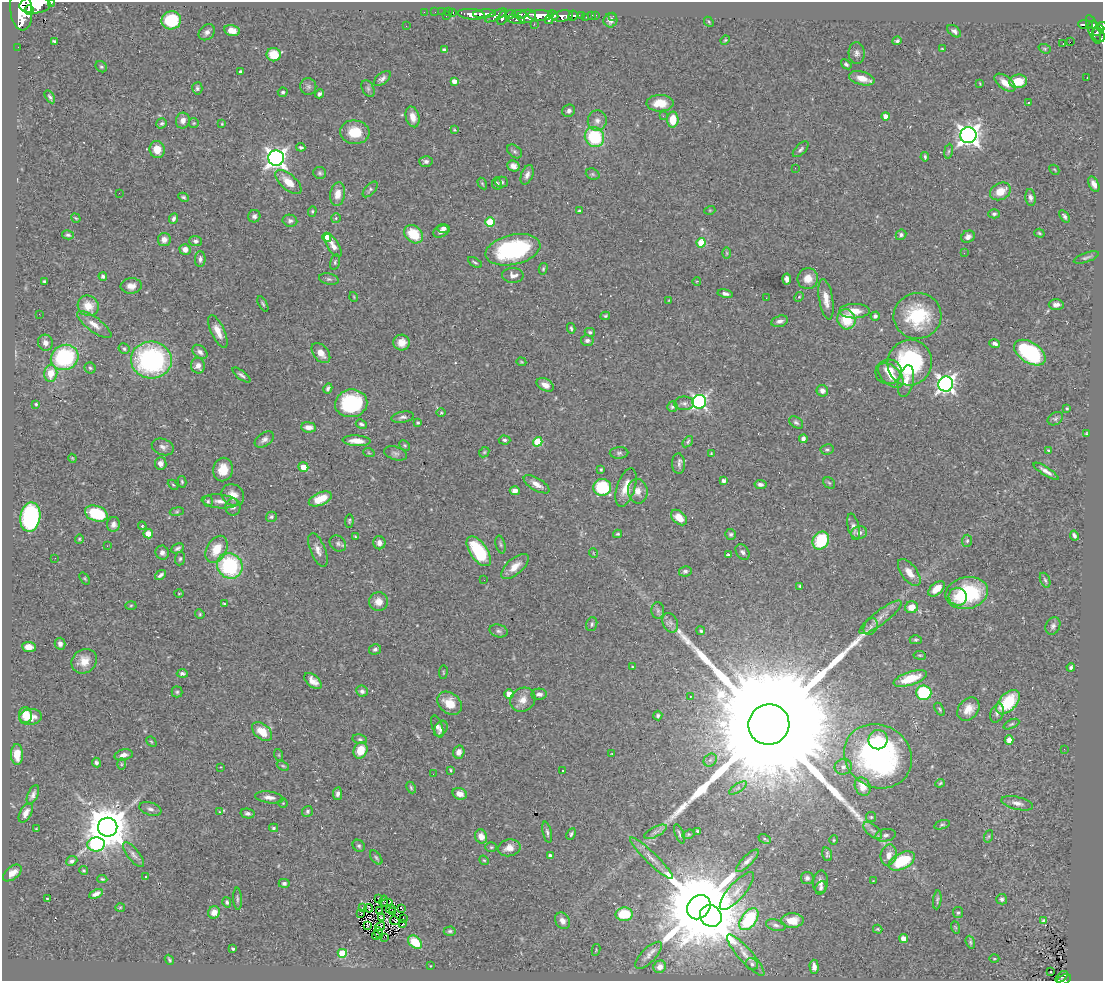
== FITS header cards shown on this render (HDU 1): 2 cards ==
NAXIS1  =                 1101
NAXIS2  =                  979

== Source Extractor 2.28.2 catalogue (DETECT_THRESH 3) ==
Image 1101 x 979 px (HDU 1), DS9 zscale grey, 1 PNG px = 1 image px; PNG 1105 x 983 px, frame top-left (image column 1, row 979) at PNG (2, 2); each listed source drawn as its Kron ellipse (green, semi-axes under 4 px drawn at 4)
Background 0.619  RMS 0.027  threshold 0.0815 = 3 sigma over >= 5 px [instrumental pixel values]
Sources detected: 467; all 467 listed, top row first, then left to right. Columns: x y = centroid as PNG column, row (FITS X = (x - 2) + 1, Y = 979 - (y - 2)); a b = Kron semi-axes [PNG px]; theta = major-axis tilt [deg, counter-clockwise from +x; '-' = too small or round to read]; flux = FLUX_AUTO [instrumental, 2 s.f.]
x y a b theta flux
51 3 3 2 - 51
35 5 15 8 3 2600
29 10 5 4 - 640
21 11 20 11 -82 3300
424 12 2 2 - 7.6
435 12 2 2 - 3.9
442 12 2 2 - 7.2
448 12 3 2 - 6.8
453 12 3 3 - 25
471 14 14 5 -6 840
485 14 11 4 3 730
520 14 7 3 -5 210
496 15 12 4 28 310
510 15 5 4 - 300
541 15 13 5 -1 1200
553 15 5 3 - 180
591 15 3 3 - 45
596 15 2 2 - 5
446 16 3 3 - 49
527 16 9 6 10 650
562 16 11 5 8 770
573 16 5 4 - 160
582 16 4 3 - 97
613 16 3 2 - 4.3
586 17 3 2 - 3.9
502 18 8 4 71 330
171 20 10 9 - 75
516 20 9 4 -11 140
549 20 4 3 - 120
610 20 7 7 - 8
709 22 5 4 - 2.4
534 24 3 2 - 2.7
1085 24 7 4 -4 160
1092 25 4 3 - 120
406 26 2 2 - 0.97
1101 26 6 4 16 220
1093 29 15 5 -68 180
232 31 8 5 -13 14
954 31 8 5 -39 5.5
1098 31 6 4 41 260
207 32 9 7 43 7.3
1099 35 8 5 -63 270
725 40 5 4 - 2.3
54 41 4 3 - 2.4
897 41 5 4 - 4.1
1070 42 2 2 - 160
1063 44 3 2 - 6
18 47 2 2 - 4.1
942 49 4 2 - 1.4
1045 49 6 4 -19 2.5
444 50 4 4 - 4.6
857 53 11 8 -88 7.9
274 55 7 6 - 40
846 64 6 4 -39 3.9
101 67 6 5 - 3
240 72 3 3 - 2.9
382 78 10 5 40 6.4
862 78 13 6 -15 23
1087 78 2 2 - 0.9
454 81 4 4 - 11
1018 81 9 6 7 38
980 83 3 2 - 1.6
1005 83 12 6 -38 19
308 86 8 8 - 5.9
197 88 6 5 - 3.9
368 89 9 6 -64 5.1
283 92 5 4 - 3.1
320 94 4 4 - 4.6
50 97 7 4 -59 3.7
660 103 13 8 1 34
1028 103 3 3 - 1.6
569 111 6 6 - 5.8
663 116 4 3 - 2.1
886 116 4 4 - 15
413 117 10 6 -74 17
673 119 8 5 87 36
597 120 10 9 - 11
183 121 8 7 - 10
162 123 5 5 - 3.4
194 123 5 4 - 2.2
222 124 3 2 - 1.4
454 130 4 3 - 1.7
355 132 15 12 -6 42
968 135 8 8 - 1200
594 137 10 9 - 110
301 147 4 3 - 3.1
801 149 10 5 45 4.7
157 150 8 7 - 22
515 151 8 6 -40 4.1
948 151 7 4 81 3.1
925 157 4 3 - 2.7
276 158 8 8 - 970
426 161 6 5 - 5.7
513 166 6 5 - 9.4
795 168 2 2 - 1.4
1054 170 5 3 - 1.7
320 173 6 6 - 3.6
593 174 7 5 -21 3.2
527 175 10 5 69 8.7
288 182 16 7 -41 27
501 182 6 5 - 3.9
482 183 6 3 -58 2.1
497 184 6 4 -81 3.6
1094 184 8 5 -63 9.2
370 189 9 5 47 3.8
1000 191 11 8 29 27
119 193 2 2 - 11
338 194 12 7 81 20
183 197 5 4 - 2.8
1030 198 8 5 -83 5.6
710 210 5 3 - 1.7
312 211 5 4 - 2.3
579 211 3 3 - 2.7
994 214 6 4 1 3.9
254 216 6 6 - 5.6
1064 216 7 4 -55 4.6
76 218 5 3 - 1.8
336 218 5 5 - 3.1
174 219 6 4 65 5.2
290 221 7 6 - 4.9
490 222 5 5 - 68
443 229 6 4 -7 7.6
441 232 8 5 25 9.2
1039 233 5 4 - 2.3
414 234 10 8 -42 56
68 235 6 4 -15 3.7
901 235 5 5 - 4.7
327 237 5 4 - 38
968 237 7 6 - 8.5
164 240 6 6 - 11
195 241 6 5 - 4.9
701 243 5 4 - 51
333 245 13 5 -57 12
185 249 5 5 - 11
513 250 28 15 13 230
727 253 6 4 -89 2.3
964 253 3 3 - 1.6
1086 258 13 4 19 5
200 259 8 5 88 6.2
335 262 8 4 76 3.3
475 262 7 4 -32 3.3
543 269 6 4 75 2.7
513 275 11 7 -1 9.4
103 276 4 4 - 4
329 279 10 5 -11 4.5
787 279 5 4 - 11
808 279 10 10 - 20
44 281 3 3 - 2
697 281 4 2 - 1.2
131 286 11 8 4 12
725 294 7 4 -11 5.6
354 297 5 3 - 1.6
799 297 5 4 - 2.4
766 298 3 2 - 2.7
826 299 20 7 -80 19
669 300 4 2 - 1.4
263 304 8 3 -62 2.8
1056 304 7 5 1 7.9
88 306 11 10 - 29
854 311 15 7 1 25
39 314 2 2 - 2.6
605 316 5 3 - 2.5
875 316 4 4 - 4
917 316 24 23 - 110
846 319 10 9 - 61
779 321 9 5 15 7.6
94 325 21 7 -36 16
571 328 5 3 - 2.9
218 331 18 6 -65 18
590 332 5 4 - 3.3
587 340 6 5 - 5
402 342 8 8 - 16
45 343 8 7 - 9.1
995 344 5 4 - 7.1
124 349 6 5 - 3.3
200 352 8 6 -40 6.1
321 353 12 7 -50 16
1030 353 17 10 -32 190
65 357 14 12 24 160
151 360 20 18 -7 330
521 362 5 4 - 2
910 363 23 22 - 220
198 366 8 7 - 10
90 368 5 5 - 3.1
888 372 13 12 - 30
51 373 8 6 83 27
241 375 11 4 -38 4.6
891 375 15 9 -43 26
906 381 16 7 78 18
946 384 7 7 - 800
545 385 9 6 -28 13
328 388 5 4 - 4.2
822 391 6 5 - 9
699 402 7 6 - 460
351 403 16 14 9 150
684 403 10 7 -1 6.7
36 404 3 3 - 2
672 407 5 5 - 3.6
1067 409 3 3 - 2.8
441 413 5 3 - 1.8
403 417 11 5 10 6
1055 419 8 6 32 4.2
796 422 8 5 -34 4.4
418 423 3 3 - 2.7
361 424 6 4 -24 3.9
309 427 7 5 -6 12
1086 434 4 2 - 2
803 439 4 4 - 6
264 440 11 6 34 7.9
504 440 6 4 -3 3.8
357 441 14 5 -3 19
538 442 5 4 - 66
688 442 6 4 52 3.1
405 445 6 4 -44 2.4
163 447 11 8 -18 8.1
827 449 6 5 - 3.6
1048 450 4 3 - 1.6
484 452 6 4 46 2.4
369 453 6 3 -19 2.1
395 453 12 6 -17 6
619 453 9 5 2 4.5
711 453 3 3 - 1.5
72 458 4 3 - 1.6
161 463 6 6 - 10
679 464 10 6 -87 6.2
303 467 5 4 - 24
601 469 4 3 - 1.9
223 470 12 10 79 30
1046 471 14 4 -32 9
724 481 4 4 - 5.5
182 482 6 4 -76 2.6
829 483 6 5 - 3
537 484 14 6 -31 14
760 484 6 4 -9 5.9
173 485 6 4 -44 2.2
602 487 9 8 - 85
626 487 20 9 72 28
515 491 5 4 - 8.9
638 491 12 10 -80 15
233 495 12 10 -36 20
320 499 12 6 23 32
208 501 5 5 - 3.4
220 501 18 7 -5 13
233 507 8 7 - 8.6
177 512 7 3 9 2.2
96 513 11 7 -18 100
30 517 14 10 81 250
271 517 5 5 - 4
679 518 9 6 -42 21
349 521 7 4 88 2.7
113 524 7 6 - 8.1
142 526 4 3 - 2.1
854 527 13 5 -76 9.9
859 533 8 6 6 8.3
148 534 4 4 - 20
617 534 4 3 - 2.5
731 534 5 5 - 3.7
1074 535 5 3 - 4.9
355 537 3 2 - 1.9
79 539 5 4 - 2.2
821 540 9 7 57 92
967 541 6 5 - 3.2
338 543 9 7 -41 6.1
379 543 6 6 - 8.4
501 544 9 4 -75 3.5
107 546 2 2 - 5.1
177 548 7 4 25 4.3
216 549 14 9 61 38
318 550 18 7 -68 13
479 551 17 8 -55 110
742 552 8 6 -53 5.7
162 553 7 6 - 6.9
593 553 5 3 - 1.3
728 555 4 3 - 4.5
55 558 2 2 - 1.5
180 559 7 5 85 3.5
230 566 13 12 - 180
515 567 17 8 41 20
685 571 6 5 - 4.3
909 572 16 8 -52 21
160 575 6 3 37 4.7
85 578 7 4 -53 2.3
484 580 2 2 - 3.1
1045 580 8 4 -67 3.6
800 586 4 3 - 2.2
937 589 10 5 40 21
967 593 21 15 13 130
179 594 5 3 - 1.6
958 597 9 9 - 18
379 602 9 9 - 16
224 604 4 3 - 2.2
131 605 5 3 - 2
911 607 6 6 - 24
658 610 8 6 -89 5.1
200 614 5 4 - 2.3
880 617 26 7 37 18
670 623 10 7 -65 7.9
592 624 7 5 69 3.7
1053 626 9 7 66 6.2
871 627 9 6 64 7.9
499 631 9 6 -14 5.3
701 631 5 4 - 2.5
916 640 6 4 1 3
60 644 6 5 - 7.3
29 647 7 5 -5 14
375 649 6 5 - 4.3
920 655 6 3 -8 2
84 661 13 11 39 24
632 667 3 3 - 1.6
1071 667 4 3 - 3.4
443 672 7 3 83 1.9
182 673 5 4 - 5.1
910 678 17 6 19 45
313 681 10 6 -39 13
362 691 6 5 - 5.8
177 692 5 5 - 2.9
924 693 7 7 - 140
509 694 5 4 - 17
539 694 7 5 -2 7.5
690 696 2 2 - 1.2
523 700 13 11 36 17
1008 702 14 8 47 70
450 703 13 10 -38 32
940 709 7 4 -58 2.5
968 709 13 9 50 19
997 713 10 6 71 5.3
25 715 8 6 -87 31
658 715 5 4 - 3.6
31 717 11 8 5 21
769 724 21 20 - 160000
1011 724 8 4 24 3.4
437 726 11 5 -70 9.5
441 729 8 6 58 6.8
262 732 11 7 -42 30
360 739 7 4 -11 3.6
878 740 10 9 - 29
1009 740 5 4 - 11
151 742 6 3 -43 2
1064 749 2 2 - 3.3
360 750 8 6 70 34
459 752 6 5 - 11
17 754 10 6 -88 27
611 754 4 2 - 0.99
123 755 9 5 15 10
279 755 6 3 -72 1.8
878 756 35 31 -31 460
710 760 7 6 - 5.3
96 763 5 4 - 4
121 764 6 4 -89 2.5
283 766 7 4 -29 2.5
221 767 3 2 - 1.4
843 767 9 7 19 7.7
450 770 3 3 - 2.1
563 771 3 2 - 1.6
433 774 2 2 - 1.7
940 783 5 3 - 2.3
863 787 9 7 -62 22
411 788 6 4 -64 2.7
738 788 10 4 34 5.2
337 794 6 4 80 5.8
460 794 7 5 -22 13
33 795 10 5 65 6.8
269 797 14 6 -7 10
283 803 4 4 - 1.9
1017 803 16 6 -14 10
150 809 11 6 -19 6.6
307 811 6 5 - 3.4
220 812 4 3 - 1.6
26 813 10 5 61 12
248 813 7 5 -12 5.2
871 817 5 5 - 2.3
942 825 8 4 16 2.7
108 827 9 9 - 7300
274 828 4 4 - 2.9
36 829 3 3 - 1.5
873 830 11 6 -40 8
698 831 3 3 - 3.4
547 832 11 4 -78 4.6
656 832 12 5 27 7.3
571 834 6 4 62 3.8
679 834 10 3 -69 3.3
688 834 6 4 18 2.5
886 835 10 6 12 6.2
481 836 7 6 - 14
989 836 6 4 71 2.8
765 839 6 3 -26 2.8
834 840 4 4 - 1.8
96 844 9 7 4 210
359 846 6 5 - 3.5
491 847 6 5 - 2.6
509 848 11 8 12 17
827 854 7 5 -76 3.5
134 855 15 6 -51 8.4
889 855 10 8 75 16
551 856 4 4 - 10
376 858 8 4 -53 3.2
652 858 29 5 -44 16
484 860 5 4 - 2.1
72 861 6 4 22 4.9
747 861 15 5 45 7.8
902 861 14 8 27 88
84 870 4 4 - 2.6
12 873 11 6 39 14
146 877 3 2 - 1.4
807 878 6 6 - 5.8
102 879 5 4 - 2.5
873 881 2 2 - 1
820 882 11 7 84 9.8
284 883 5 4 - 5
821 888 7 5 68 5
737 891 24 8 49 19
96 894 7 4 25 8.6
47 898 3 2 - 1.3
378 898 2 2 - 1.8
237 899 11 3 -87 3.7
1002 899 5 5 - 4.3
937 900 9 4 84 3.4
384 901 6 2 78 1
227 902 5 4 - 3.7
387 903 6 3 8 0.81
120 907 5 3 - 1.6
362 907 3 3 - 3.8
699 907 13 10 49 32000
369 908 4 2 - 1.1
401 908 3 2 - 2.7
391 909 5 2 - 1.3
379 911 3 2 - 1.3
214 912 6 5 - 13
392 912 3 3 - 2.2
958 912 5 5 - 3.1
360 914 2 2 - 1.9
624 914 8 6 3 65
711 916 11 10 - 6500
381 918 3 2 - 3.5
403 918 3 2 - 1.4
749 919 12 7 53 150
792 920 11 7 2 28
1043 920 4 2 - 2.2
395 921 5 2 - 1
563 921 9 7 -58 11
403 924 3 2 - 1
368 925 3 2 - 2.3
776 925 10 5 -14 5.8
380 926 5 2 - 1.3
955 927 6 4 -70 1.8
878 929 5 3 - 2.1
450 931 6 4 1 3.2
378 933 5 2 - 1.2
376 935 4 2 - 1.6
384 937 2 2 - 1
904 939 4 4 - 27
415 942 8 5 -43 51
970 942 7 4 -73 2.8
233 949 3 3 - 3.8
596 950 6 3 79 1.6
342 953 5 4 - 73
649 955 17 7 46 11
746 955 27 7 -48 18
994 959 5 3 - 1.7
169 960 5 3 - 2.7
752 964 6 5 - 4.8
431 966 3 2 - 1.1
660 967 6 6 - 9
814 967 7 4 -85 9.6
1051 972 3 2 - 2.8
1062 977 7 3 40 26
1064 979 7 4 25 90
At the frame edge (FLAGS 8, measured only in part): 3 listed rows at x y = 51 3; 1101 26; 1064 979